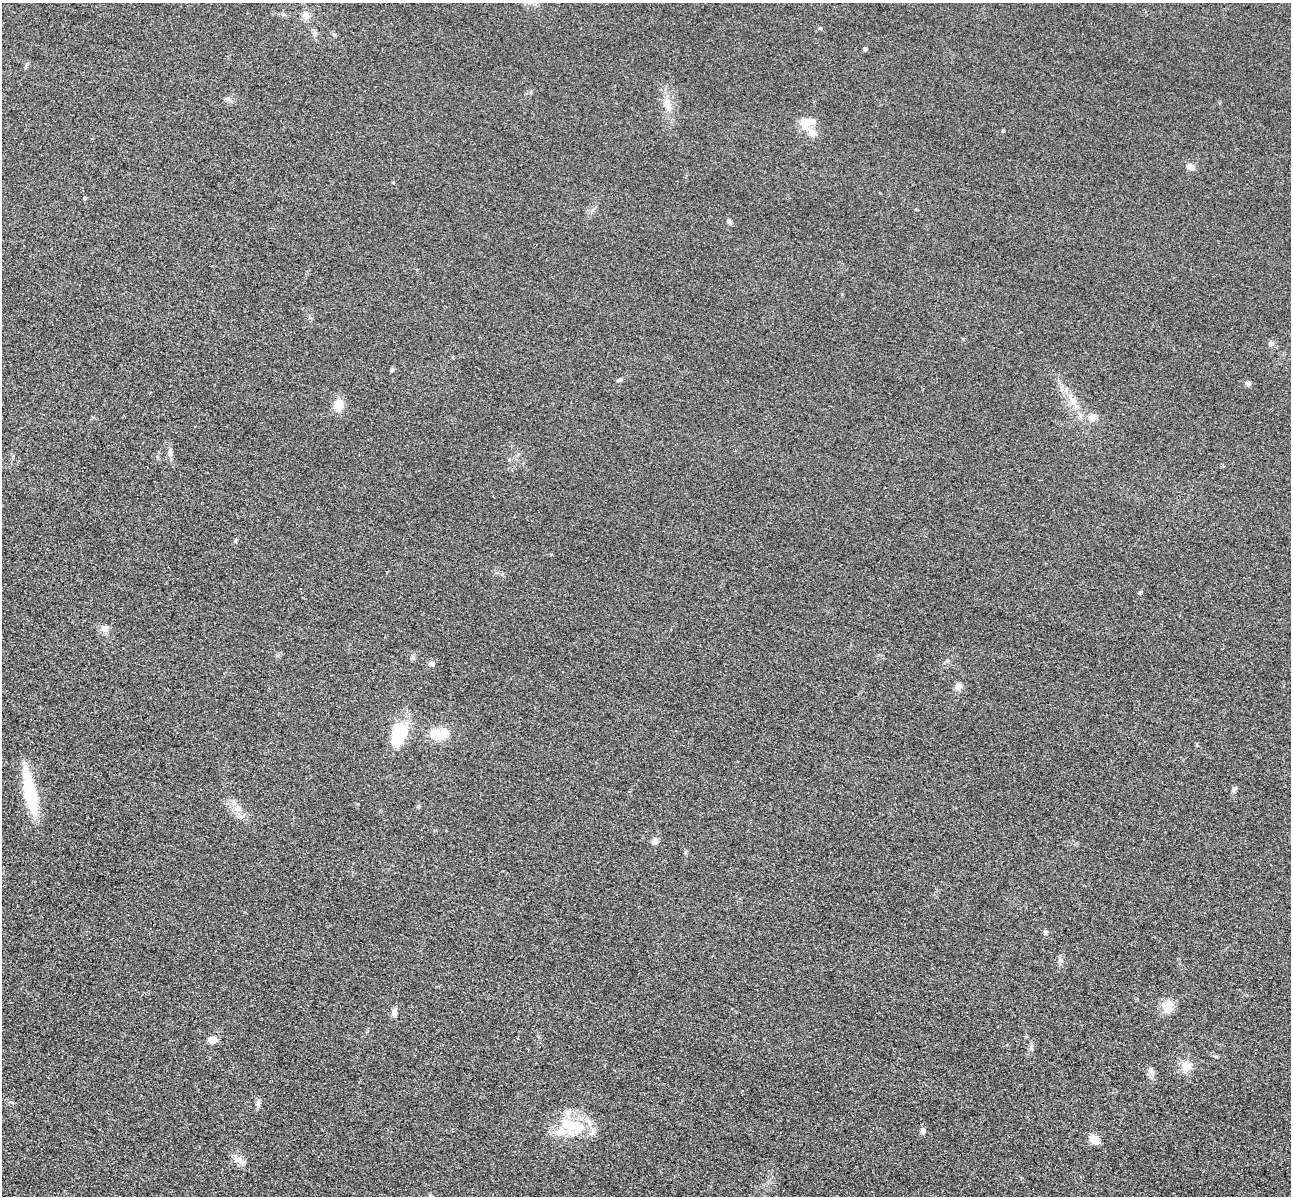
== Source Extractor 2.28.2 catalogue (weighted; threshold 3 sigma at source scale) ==
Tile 7 of 4 x 4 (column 3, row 2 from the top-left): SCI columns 2751-4039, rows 2786-3979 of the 5350 x 5365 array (HDU 1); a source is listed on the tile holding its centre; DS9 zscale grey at full resolution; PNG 1293 x 1198 px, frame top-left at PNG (2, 3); no overlay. Shown black and unused: <1% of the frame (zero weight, under 3 of 4 exposures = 9% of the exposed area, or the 3 px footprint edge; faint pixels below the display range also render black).
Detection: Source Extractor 2.28.2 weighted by HDU 2 'WHT'; one run over the whole footprint, this tile lists its part. Background 0.0477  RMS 0.0085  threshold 0.0383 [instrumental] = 3 sigma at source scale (4.5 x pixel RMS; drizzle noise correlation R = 1.50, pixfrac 1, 0.05/0.05 arcsec/px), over >= 5 px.
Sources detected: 41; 1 inside a brighter object's white glare — not listed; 1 inside a brighter listed object's ellipse — not listed separately; the other 39 listed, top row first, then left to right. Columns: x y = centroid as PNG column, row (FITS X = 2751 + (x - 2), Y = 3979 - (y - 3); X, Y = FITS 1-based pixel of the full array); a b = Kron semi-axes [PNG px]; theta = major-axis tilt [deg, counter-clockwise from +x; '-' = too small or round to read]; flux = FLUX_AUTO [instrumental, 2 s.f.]
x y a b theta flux
306 16 10 9 - 5.2
334 35 5 5 - 1.4
865 49 4 4 - 1.8
667 105 21 7 -78 8.5
809 121 22 8 3 9.5
1003 131 5 4 - 0.78
812 133 12 9 -62 7
1191 167 11 8 -27 4.2
85 198 5 4 - 1
729 222 8 5 -54 1.7
1271 343 8 6 -3 2.3
620 380 6 5 - 1.5
1248 383 7 6 - 1.9
1072 400 15 8 -57 7.6
339 405 13 10 84 11
1092 417 11 9 78 4.6
170 452 12 5 -81 2.9
235 541 6 4 72 0.99
1140 592 7 4 44 0.98
105 628 10 9 - 4.2
432 663 8 5 -51 2.1
958 687 8 8 - 4.4
401 731 31 19 83 29
439 734 25 14 4 17
1234 789 6 6 - 1.6
30 792 54 12 -79 46
237 808 8 6 44 3.1
654 841 10 7 36 3
1168 1007 16 14 75 9.8
394 1012 12 6 -85 3.2
213 1039 10 8 10 6.1
1186 1066 10 9 - 10
1150 1071 8 7 - 2.7
258 1103 12 5 83 2.6
571 1125 34 16 -15 32
923 1131 8 6 -72 2.7
1095 1139 12 9 -44 7.7
239 1160 14 9 -27 5.8
431 1196 6 4 -69 1.1
Isophote crosses this tile's border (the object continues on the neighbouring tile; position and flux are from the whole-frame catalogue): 1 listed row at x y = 431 1196
Unlisted compact peaks at least as high as the median listed source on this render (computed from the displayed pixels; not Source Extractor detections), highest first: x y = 820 28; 1060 960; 1045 931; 685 852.